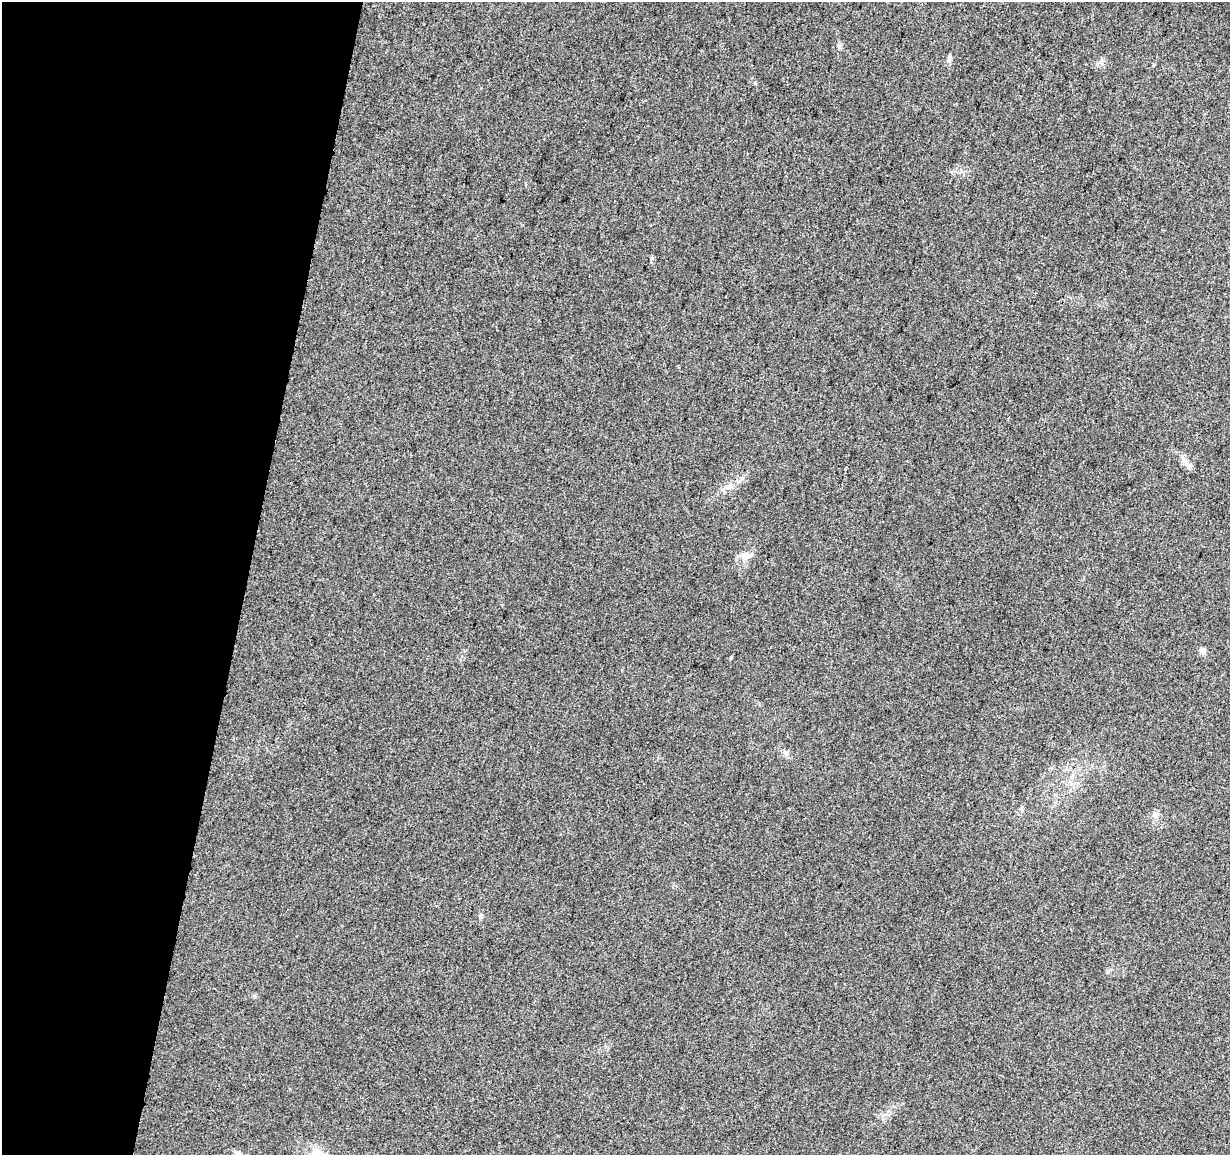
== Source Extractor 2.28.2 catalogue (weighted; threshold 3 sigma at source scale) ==
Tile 9 of 4 x 4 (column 1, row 3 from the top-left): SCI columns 12-1239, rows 1443-2595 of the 4926 x 5130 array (HDU 1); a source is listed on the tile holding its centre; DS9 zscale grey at full resolution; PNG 1232 x 1157 px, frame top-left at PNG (2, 2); no overlay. Shown black and unused: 20% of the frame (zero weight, under 3 of 5 exposures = <1% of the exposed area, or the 3 px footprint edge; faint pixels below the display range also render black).
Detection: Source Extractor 2.28.2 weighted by HDU 2 'WHT'; one run over the whole footprint, this tile lists its part. Background 0.0271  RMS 0.0046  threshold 0.0207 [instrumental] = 3 sigma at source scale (4.5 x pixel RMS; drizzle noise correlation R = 1.50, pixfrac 1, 0.0396/0.0396 arcsec/px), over >= 5 px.
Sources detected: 10; all 10 listed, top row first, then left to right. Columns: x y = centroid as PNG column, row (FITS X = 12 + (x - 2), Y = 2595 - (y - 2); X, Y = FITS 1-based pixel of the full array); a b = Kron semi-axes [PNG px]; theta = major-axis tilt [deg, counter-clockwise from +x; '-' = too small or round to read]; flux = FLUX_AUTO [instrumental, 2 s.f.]
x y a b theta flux
949 57 8 5 83 1.2
1188 465 13 8 -39 2.7
745 556 10 8 10 3.4
1202 650 4 4 - 5.5
731 658 5 3 - 0.51
786 753 8 6 -16 1.4
1155 815 9 8 - 2
480 916 6 5 - 0.89
316 1152 16 11 83 5.5
238 1153 9 5 -24 1.1
Isophote crosses this tile's border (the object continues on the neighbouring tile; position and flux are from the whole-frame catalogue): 1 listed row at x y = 316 1152
Unlisted compact peaks at least as high as the median listed source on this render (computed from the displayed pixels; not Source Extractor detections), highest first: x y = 755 83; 652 258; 839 46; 1102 60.